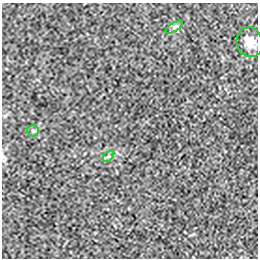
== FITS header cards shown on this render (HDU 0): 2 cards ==
NAXIS1  =                  256 / length of data axis 1
NAXIS2  =                  256 / length of data axis 2

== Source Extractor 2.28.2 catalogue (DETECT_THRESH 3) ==
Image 256 x 256 px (HDU 0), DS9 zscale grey, 1 PNG px = 1 image px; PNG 260 x 260 px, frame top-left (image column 1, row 256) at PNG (2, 3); each listed source drawn as its Kron ellipse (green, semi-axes under 4 px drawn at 4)
Background 2.90e-06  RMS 0.002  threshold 0.00587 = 3 sigma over >= 5 px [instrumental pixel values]
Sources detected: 4; all 4 listed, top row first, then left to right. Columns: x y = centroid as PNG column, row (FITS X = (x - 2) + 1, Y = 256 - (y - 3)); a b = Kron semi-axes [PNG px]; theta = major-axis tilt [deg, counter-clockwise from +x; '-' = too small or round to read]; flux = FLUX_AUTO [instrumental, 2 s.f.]
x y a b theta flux
174 27 10 4 34 0.3
250 42 15 13 -73 1.6
33 131 6 5 - 0.27
108 156 7 4 44 0.22